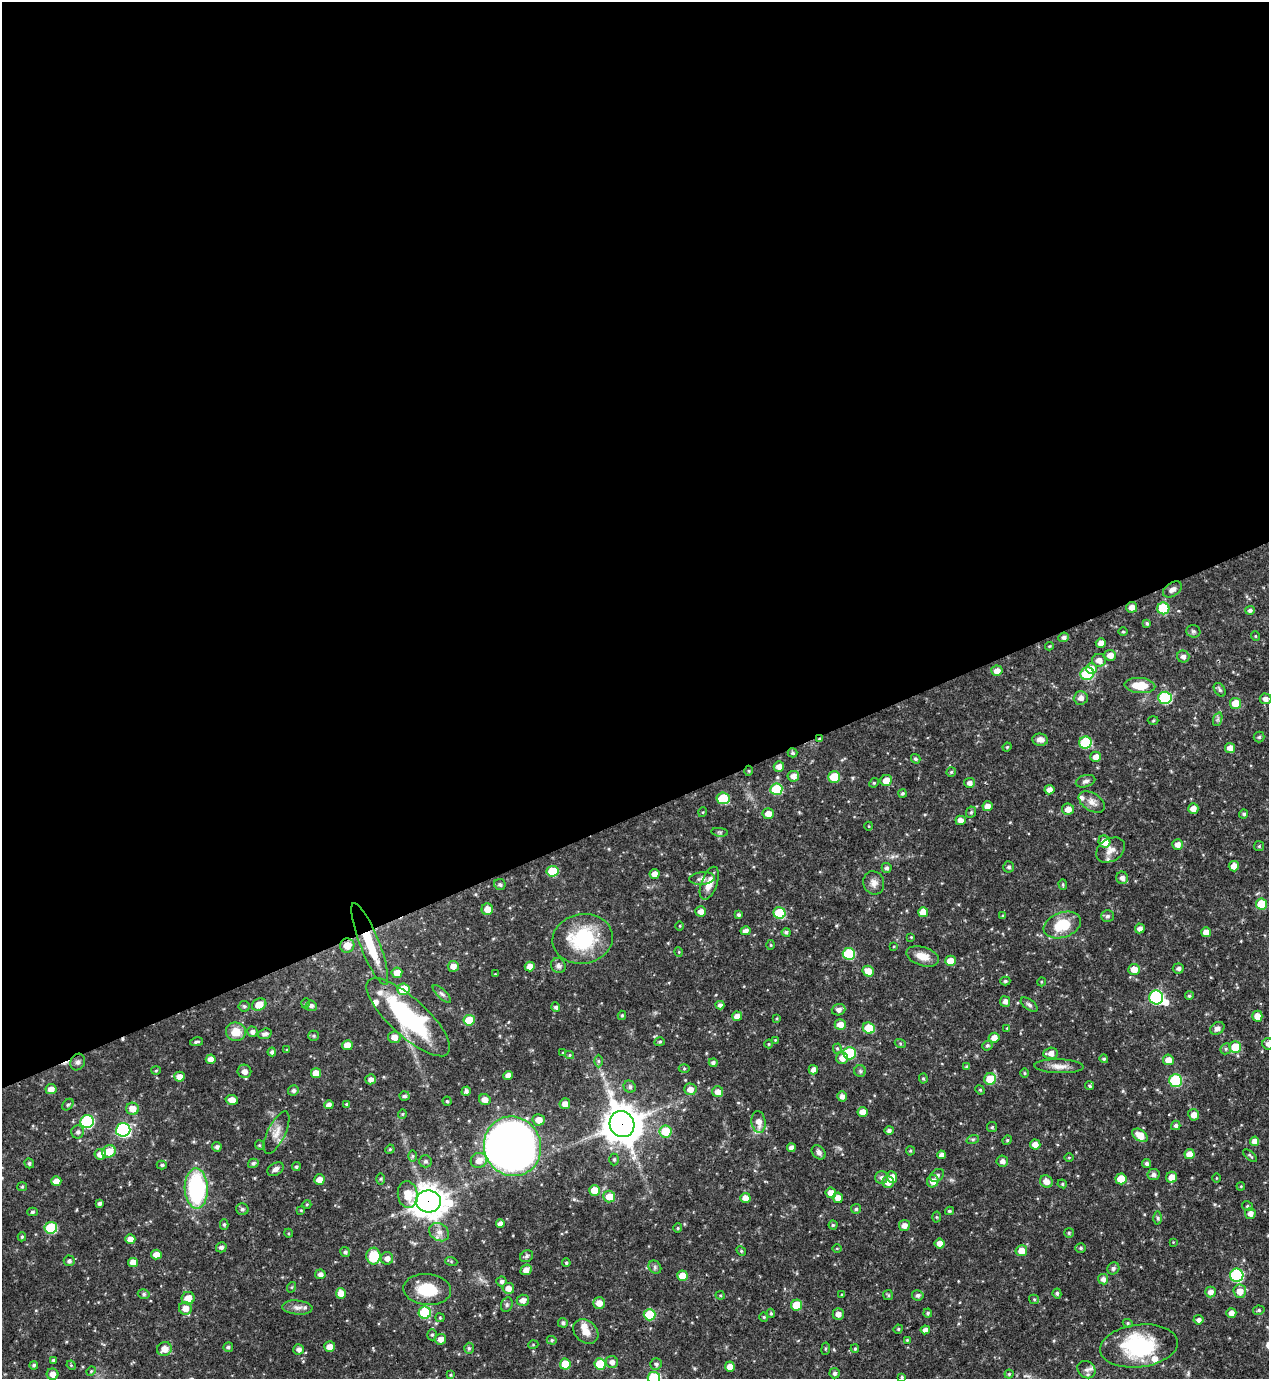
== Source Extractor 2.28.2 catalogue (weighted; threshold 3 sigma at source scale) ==
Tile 2 of 4 x 4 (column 2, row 1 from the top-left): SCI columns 1417-2683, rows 4134-5510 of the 5497 x 5510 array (HDU 1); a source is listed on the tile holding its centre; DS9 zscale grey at full resolution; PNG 1271 x 1381 px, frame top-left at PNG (2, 2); each listed source drawn as its Kron ellipse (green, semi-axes under 4 px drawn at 4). Shown black and unused: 59% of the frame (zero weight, under 3 of 4 exposures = <1% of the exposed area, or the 3 px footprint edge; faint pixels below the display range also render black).
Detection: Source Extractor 2.28.2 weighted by HDU 2 'WHT'; one run over the whole footprint, this tile lists its part. Background 0.0571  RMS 0.0033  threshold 0.0148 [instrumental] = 3 sigma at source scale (4.5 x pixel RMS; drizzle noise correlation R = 1.50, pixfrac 1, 0.05/0.05 arcsec/px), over >= 5 px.
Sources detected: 385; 4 inside a brighter object's white glare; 2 cosmic-ray / hot-pixel residue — neither listed nor drawn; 9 inside a brighter listed object's ellipse — not listed separately; the other 370 listed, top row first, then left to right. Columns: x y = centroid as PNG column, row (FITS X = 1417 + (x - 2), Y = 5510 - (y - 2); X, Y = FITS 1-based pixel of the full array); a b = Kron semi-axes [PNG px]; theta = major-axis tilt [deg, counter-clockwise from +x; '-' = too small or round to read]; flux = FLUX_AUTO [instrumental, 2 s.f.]
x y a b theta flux
1172 589 10 6 34 1.4
1132 607 5 5 - 2
1163 608 6 6 - 13
1250 610 5 4 - 0.83
1147 623 4 3 - 0.52
1193 631 7 6 - 0.66
1123 632 5 3 - 0.33
1255 636 5 3 - 0.26
1064 637 5 5 - 0.91
1101 643 5 5 - 2.4
1049 646 4 4 - 0.33
1110 655 6 5 - 2.5
1183 657 6 6 - 1.3
1099 660 7 6 - 2.2
1091 668 5 5 - 2.1
997 671 5 5 - 2.2
1087 674 7 6 - 20
1140 685 15 7 -4 6
1220 690 7 5 -55 0.76
1081 698 7 6 - 1.8
1165 698 6 6 - 26
1265 699 6 5 - 1.5
1236 703 6 5 - 5.3
1218 719 7 4 71 0.69
1153 721 5 3 - 0.35
1259 737 5 5 - 0.57
819 739 4 3 - 0.39
1040 740 8 6 -8 1.6
1085 743 6 6 - 18
1007 747 5 3 - 0.3
1230 748 5 5 - 2.5
792 753 5 4 - 0.56
1096 757 5 5 - 2.5
916 759 5 4 - 0.59
779 766 5 5 - 1.7
749 771 5 3 - 0.32
951 772 5 4 - 0.45
793 776 6 5 - 2.1
834 777 6 5 - 9.5
886 780 6 5 - 3.4
1085 781 10 6 17 1.1
874 783 5 4 - 0.39
969 783 5 5 - 1.4
776 789 6 5 - 15
1049 790 5 4 - 2
902 793 4 4 - 0.57
723 798 6 6 - 11
1092 802 14 8 -33 2.2
987 806 5 5 - 1.9
1068 809 6 5 - 2.6
1193 809 5 5 - 2.2
703 812 5 3 - 0.3
971 812 6 4 67 0.54
768 814 6 5 - 2.8
1244 814 4 4 - 0.67
961 820 5 4 - 1.7
869 826 4 3 - 0.24
720 832 8 3 -5 0.51
1104 842 6 5 - 5.3
1178 844 5 5 - 1.8
1259 846 5 5 - 0.45
1110 850 15 11 33 2.7
1234 866 5 5 - 2.6
1009 867 5 5 - 0.8
887 868 5 5 - 0.8
552 871 6 5 - 11
654 874 5 5 - 2.3
702 878 13 6 6 1.5
1122 878 6 6 - 1.3
709 883 17 8 70 3.8
874 883 12 10 -71 2.1
1063 884 5 4 - 0.45
500 885 6 5 - 0.73
1261 904 5 5 - 10
487 909 6 5 - 3
701 911 5 5 - 1.9
923 912 5 5 - 3.7
779 913 6 5 - 15
739 915 4 3 - 0.68
1003 916 4 3 - 0.44
1107 916 6 6 - 0.9
1062 925 19 12 19 10
680 926 4 3 - 0.27
1140 928 5 5 - 1.5
746 931 5 4 - 1.6
786 932 4 4 - 0.64
1206 932 5 5 - 3.1
911 937 3 3 - 0.25
583 939 30 24 9 22
370 944 44 9 -69 14
771 945 5 3 - 0.32
347 946 7 7 - 3.9
894 946 4 2 - 0.26
679 952 5 3 - 0.29
849 954 6 6 - 19
923 956 17 9 -18 3.9
950 961 5 5 - 3.5
453 966 5 5 - 2.4
530 966 5 5 - 2.4
558 966 8 7 - 1.1
1178 968 5 5 - 0.97
1134 970 6 5 - 3.3
868 971 6 5 - 3.2
397 973 5 5 - 3.3
495 974 3 3 - 0.25
1005 981 5 4 - 0.56
1041 982 4 3 - 0.3
403 989 6 5 - 8.7
442 994 12 4 -44 0.94
1189 996 4 4 - 0.55
1156 997 7 7 - 42
1005 1002 5 5 - 1.5
306 1003 5 3 - 0.3
259 1005 7 6 - 4.3
720 1005 4 4 - 1.2
1029 1005 10 5 -37 0.85
244 1006 5 5 - 0.49
311 1006 6 5 - 0.98
556 1007 5 4 - 0.82
839 1010 7 5 18 1.4
622 1015 4 3 - 0.52
737 1016 5 4 - 2.2
1257 1016 5 5 - 2.9
408 1017 54 18 -43 43
777 1018 4 3 - 0.29
469 1020 5 5 - 7.2
840 1025 6 5 - 2.9
869 1028 6 5 - 9.6
1007 1028 3 2 - 0.25
1217 1028 7 6 - 1.5
236 1032 10 9 - 4.3
252 1032 5 5 - 1.2
265 1034 7 5 20 1.1
314 1036 5 5 - 0.53
394 1037 6 6 - 2.7
994 1038 5 5 - 2.8
775 1040 3 3 - 0.23
196 1042 7 3 10 0.58
660 1042 5 4 - 0.46
900 1043 6 3 -20 0.38
769 1044 4 4 - 0.37
1268 1044 6 5 - 1.6
347 1045 5 5 - 3.1
987 1046 5 5 - 0.6
1235 1047 6 6 - 7.8
837 1048 5 4 - 0.44
1226 1049 6 5 - 0.61
287 1050 4 3 - 0.33
272 1052 4 4 - 0.87
563 1053 4 3 - 0.3
850 1053 6 6 - 19
1051 1053 7 5 4 2.1
570 1055 4 4 - 0.42
842 1058 6 6 - 2.4
211 1059 5 5 - 2.4
1104 1059 4 4 - 0.53
1168 1060 5 5 - 2.8
599 1061 6 4 -90 0.53
78 1062 9 7 60 1.1
713 1063 4 4 - 0.96
1059 1066 24 7 -1 2.8
967 1067 4 3 - 0.69
684 1068 5 3 - 0.41
813 1070 5 4 - 1.8
156 1071 5 3 - 0.34
244 1071 7 6 - 2
860 1071 6 6 - 0.61
316 1073 5 5 - 3.6
1024 1073 5 3 - 0.33
508 1075 5 4 - 1.9
179 1077 5 5 - 2.3
370 1079 5 5 - 1.6
923 1079 5 4 - 0.49
990 1079 6 5 - 7.3
1176 1080 6 6 - 24
1090 1086 5 4 - 0.56
630 1087 6 5 - 0.86
51 1089 5 5 - 2.3
690 1089 6 6 - 2.4
293 1090 5 5 - 0.88
980 1090 5 4 - 0.4
466 1091 5 4 - 0.95
718 1092 5 5 - 2.2
404 1096 5 4 - 0.82
842 1096 5 5 - 1.4
232 1100 6 4 -13 2.4
485 1100 6 5 - 2.4
447 1101 4 4 - 0.47
346 1104 4 3 - 0.35
565 1104 5 5 - 2.2
68 1105 6 4 47 0.61
329 1105 5 4 - 1.2
132 1109 6 6 - 3.6
863 1112 5 5 - 2.5
402 1114 4 4 - 0.37
1194 1115 6 5 - 2.4
539 1120 6 5 - 2.9
87 1122 7 6 - 34
759 1122 11 7 -81 2.6
622 1124 13 12 - 760
1176 1125 5 4 - 0.85
992 1127 5 5 - 0.48
123 1130 7 7 - 51
889 1130 5 4 - 0.95
666 1131 6 6 - 9
78 1132 7 6 - 1
277 1132 23 9 64 3.2
1140 1135 8 5 -35 4.1
973 1139 6 4 18 0.55
1007 1140 5 4 - 0.42
1255 1141 4 4 - 2.3
1035 1144 5 5 - 2.6
259 1145 5 4 - 0.36
512 1146 30 28 -65 300
217 1147 4 4 - 0.87
791 1148 4 4 - 1.4
390 1149 5 3 - 0.37
109 1151 7 6 - 5.5
910 1151 4 4 - 0.39
819 1152 8 6 -45 1.1
100 1154 6 5 - 2.7
1189 1154 5 5 - 2.7
942 1155 4 4 - 1.6
413 1156 6 4 89 0.51
1250 1156 8 3 -41 0.49
1069 1157 5 3 - 0.31
614 1159 6 4 90 0.56
479 1160 8 7 - 3.3
425 1161 6 6 - 0.76
1002 1161 6 5 - 1.4
29 1163 5 4 - 0.67
253 1163 5 4 - 0.79
1147 1164 4 4 - 0.88
162 1165 5 4 - 0.58
296 1167 4 4 - 0.64
276 1169 9 6 33 1.4
937 1175 8 5 38 0.84
1153 1175 6 5 - 1.1
881 1177 6 6 - 1.2
892 1177 6 5 - 2.5
1172 1177 5 5 - 3
1216 1178 4 3 - 0.24
381 1179 6 4 89 0.43
1121 1179 5 5 - 6.5
319 1180 5 5 - 2.6
56 1181 5 5 - 2.7
933 1181 6 5 - 2.6
1046 1181 6 6 - 2.2
888 1182 6 6 - 2.6
1062 1184 5 4 - 0.46
1241 1186 4 3 - 0.28
22 1187 5 4 - 0.43
196 1188 20 11 -88 39
594 1190 5 5 - 4.5
831 1193 5 5 - 2.5
408 1194 13 10 -82 6
609 1196 6 6 - 4.3
745 1198 5 5 - 2.5
838 1198 5 5 - 2.3
428 1201 12 11 - 460
99 1203 4 4 - 0.79
307 1204 4 3 - 0.3
1247 1206 6 4 -31 0.6
242 1209 6 5 - 0.7
856 1209 5 5 - 0.67
301 1210 4 3 - 0.3
949 1211 4 3 - 0.47
32 1212 5 4 - 0.55
1250 1213 5 5 - 1.9
936 1217 5 3 - 0.35
1158 1218 6 4 -89 0.59
500 1223 4 4 - 1.6
224 1224 5 4 - 0.56
833 1225 4 4 - 0.52
904 1225 5 5 - 1.9
51 1228 6 6 - 18
678 1228 5 4 - 0.41
439 1232 11 8 -35 2.1
288 1233 5 3 - 0.35
1069 1233 5 5 - 0.51
22 1237 4 4 - 0.42
130 1239 5 4 - 2.1
1173 1242 4 4 - 0.26
940 1243 5 5 - 2.5
221 1247 5 5 - 1
837 1248 5 3 - 0.27
1081 1248 5 4 - 0.52
741 1251 5 4 - 0.4
1021 1251 6 5 - 4
345 1252 5 5 - 0.73
156 1254 5 5 - 2.5
373 1256 8 7 - 11
527 1256 7 5 33 0.73
387 1258 6 6 - 1.8
69 1261 5 5 - 0.9
451 1261 6 4 -19 0.48
133 1262 5 4 - 2.5
566 1263 4 3 - 0.44
655 1267 7 6 - 0.79
1113 1268 6 6 - 0.96
526 1270 6 5 - 2.3
320 1274 5 5 - 1.3
1237 1275 6 6 - 33
683 1276 5 5 - 4.7
1103 1279 5 5 - 1.4
501 1282 5 5 - 0.93
292 1287 5 3 - 0.3
508 1288 6 5 - 2.3
427 1290 24 15 -5 10
1240 1291 7 6 - 3.2
1210 1292 5 5 - 1.8
341 1293 5 5 - 3
1057 1293 5 4 - 0.65
144 1294 6 5 - 0.67
720 1295 4 4 - 0.38
842 1295 4 3 - 0.39
888 1295 5 5 - 0.49
918 1295 5 5 - 0.79
188 1298 6 6 - 3.5
1034 1299 5 4 - 0.42
523 1300 6 5 - 1.8
599 1303 6 6 - 2.8
507 1305 7 5 70 0.74
797 1305 5 5 - 6.6
297 1307 15 7 -5 2
185 1308 6 6 - 3.1
1259 1310 6 4 13 0.62
425 1313 6 6 - 16
771 1313 4 3 - 0.46
928 1313 4 4 - 0.59
1231 1313 5 5 - 1.7
838 1314 5 5 - 2
650 1315 6 5 - 12
764 1317 4 4 - 0.41
440 1318 4 4 - 0.4
1198 1320 5 4 - 1.1
563 1323 5 5 - 0.74
1128 1323 5 4 - 0.48
898 1329 5 4 - 0.4
925 1330 4 4 - 1.5
586 1331 14 10 -42 3.1
432 1335 5 5 - 0.57
440 1339 5 5 - 2.3
552 1340 5 4 - 0.48
907 1340 4 4 - 0.37
533 1345 5 3 - 0.27
1139 1346 39 21 7 25
228 1347 5 4 - 0.64
330 1347 5 5 - 2.8
469 1348 5 4 - 0.57
164 1349 7 6 - 3.1
299 1349 5 5 - 1.3
826 1349 6 3 82 0.41
855 1349 4 4 - 0.38
53 1360 3 3 - 0.52
612 1362 6 6 - 1.6
565 1364 5 5 - 6.9
600 1364 6 5 - 9.6
656 1364 6 5 - 0.77
34 1365 4 4 - 0.61
71 1365 5 4 - 0.32
730 1367 5 5 - 2.8
1086 1370 10 8 -40 1.4
91 1371 5 4 - 0.37
835 1373 5 5 - 0.8
52 1374 6 5 - 2.2
1009 1374 4 4 - 0.46
450 1375 4 3 - 0.32
902 1377 4 3 - 0.41
654 1378 6 6 - 22
Overlapping masked pixels (flux is a lower limit): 6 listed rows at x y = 819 739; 370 944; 347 946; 850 1053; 622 1124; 428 1201
Isophote crosses this tile's border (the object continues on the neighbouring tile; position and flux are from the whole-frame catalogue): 3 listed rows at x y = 1268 1044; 835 1373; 654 1378